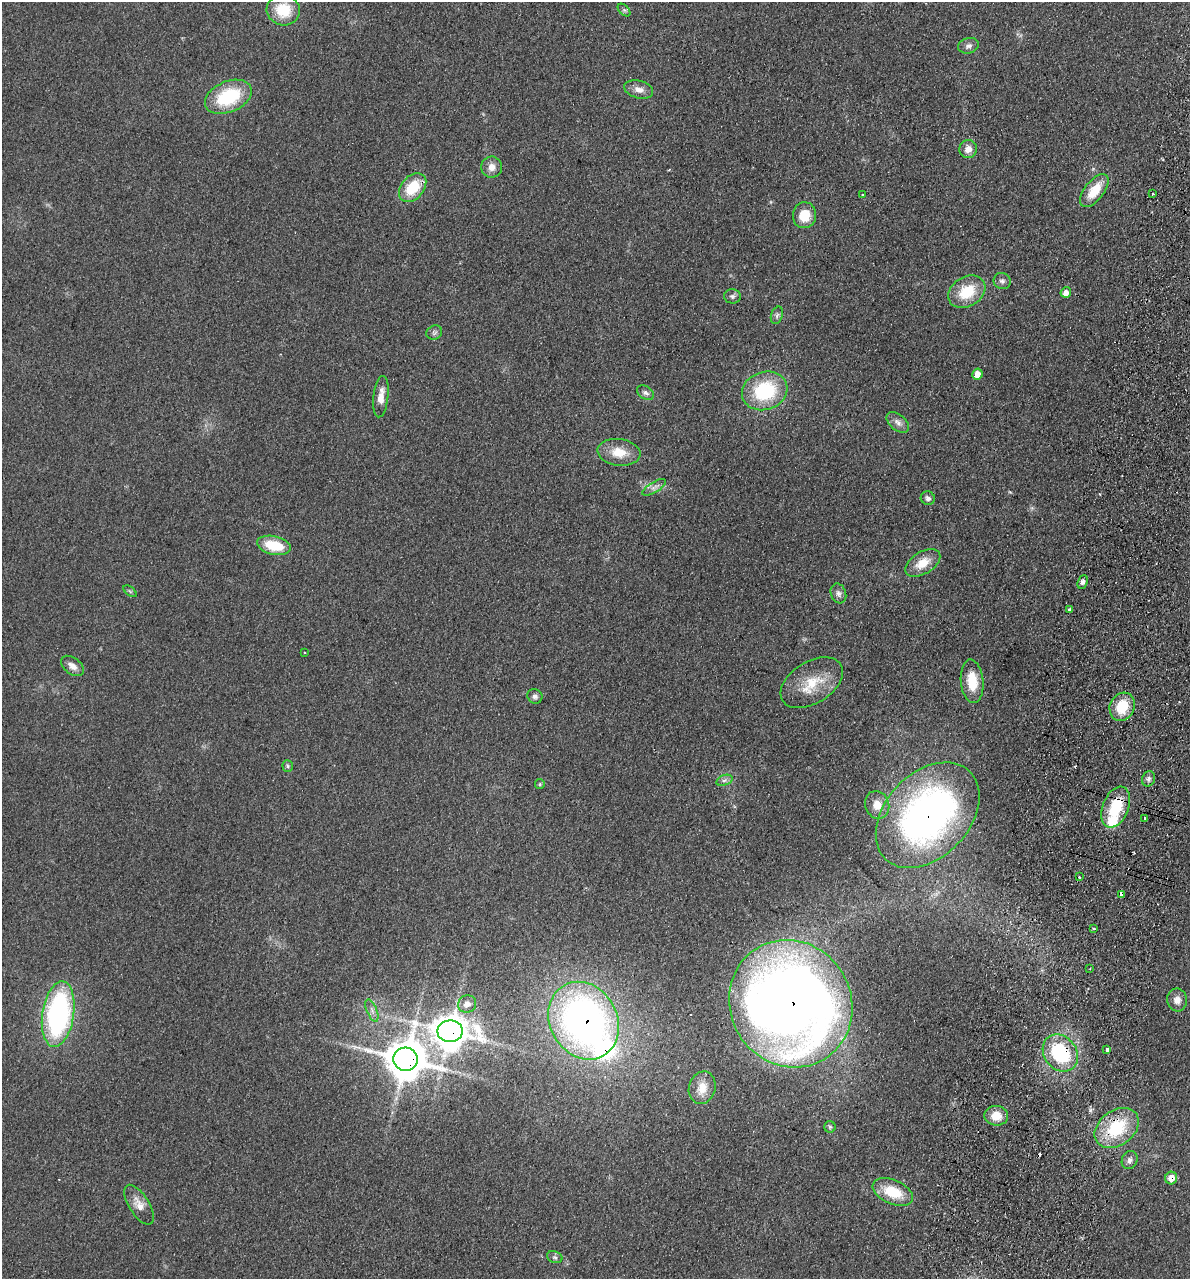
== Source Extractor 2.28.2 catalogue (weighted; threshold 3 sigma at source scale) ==
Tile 10 of 4 x 4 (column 2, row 3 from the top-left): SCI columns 1368-2555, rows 1294-2570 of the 5237 x 5141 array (HDU 1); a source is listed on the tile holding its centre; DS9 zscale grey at full resolution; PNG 1192 x 1281 px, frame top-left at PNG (2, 2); each listed source drawn as its Kron ellipse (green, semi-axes under 4 px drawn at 4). Shown black and unused: <1% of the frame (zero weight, under 2 of 3 exposures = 3% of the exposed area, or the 3 px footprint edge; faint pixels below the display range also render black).
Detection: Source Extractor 2.28.2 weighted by HDU 2 'WHT'; one run over the whole footprint, this tile lists its part. Background 0.191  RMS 0.012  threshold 0.055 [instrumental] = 3 sigma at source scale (4.5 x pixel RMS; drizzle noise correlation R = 1.50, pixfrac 1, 0.05/0.05 arcsec/px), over >= 5 px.
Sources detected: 74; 3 cosmic-ray / hot-pixel residue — neither listed nor drawn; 2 inside a brighter listed object's ellipse — not listed separately; the other 69 listed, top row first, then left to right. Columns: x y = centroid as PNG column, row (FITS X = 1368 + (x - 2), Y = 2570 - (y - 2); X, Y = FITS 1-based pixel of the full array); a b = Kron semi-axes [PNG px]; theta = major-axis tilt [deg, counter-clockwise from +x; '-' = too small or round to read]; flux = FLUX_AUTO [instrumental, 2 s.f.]
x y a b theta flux
283 10 17 15 -12 37
624 10 7 4 -44 2.5
968 46 10 7 14 5.2
639 89 15 8 -14 9.2
228 97 24 15 23 74
968 149 9 8 - 11
492 167 10 10 - 9.4
413 187 16 11 49 39
1094 190 19 9 52 28
1153 194 3 2 - 2.2
863 195 3 2 - 2.3
804 215 13 11 79 26
1002 281 9 8 - 4.2
967 292 20 14 31 40
1066 292 5 5 - 7.9
732 296 8 7 - 3.3
777 315 9 5 71 3.2
434 333 8 7 - 3.1
977 374 6 5 - 13
765 391 23 19 19 88
645 393 9 6 -34 4.2
381 397 21 7 83 13
898 422 13 7 -40 6.8
619 452 21 13 -7 24
654 487 13 5 31 5.2
928 498 7 6 - 4.1
274 545 17 9 -13 39
923 563 19 11 31 21
1083 582 7 4 68 4.2
130 591 8 4 -37 1.9
838 593 10 7 -71 5.1
1069 609 3 3 - 4.2
305 653 3 2 - 1.3
72 666 13 8 -37 8.4
972 681 22 11 -85 31
812 683 34 21 32 41
535 696 8 7 - 4
1122 707 14 12 63 35
288 766 6 5 - 2
1148 779 8 6 67 3.7
724 780 8 5 20 3.3
540 784 5 4 - 1.5
877 805 14 12 -67 16
1116 807 21 13 68 50
928 815 61 42 47 510
1145 818 3 3 - 7.6
1079 877 3 3 - 1.4
1121 895 4 3 - 9.4
1093 929 3 2 - 1.5
1090 969 3 2 - 1
1177 1000 11 10 - 9.2
467 1004 9 8 - 7.6
791 1004 65 60 -59 1500
372 1010 12 5 -67 5.3
58 1014 33 16 81 250
584 1021 40 33 -61 570
450 1031 12 11 - 2100
1107 1049 3 3 - 30
1060 1053 20 16 -52 91
406 1059 12 11 - 3900
702 1088 16 13 74 17
996 1116 12 10 -4 19
830 1127 6 6 - 2.2
1117 1128 24 17 36 67
1130 1160 9 7 64 4.9
1171 1178 6 6 - 13
893 1192 21 12 -24 38
139 1205 23 10 -58 14
555 1257 8 6 -21 2.9
Overlapping masked pixels (flux is a lower limit): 10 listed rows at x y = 1116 807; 928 815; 1121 895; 791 1004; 584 1021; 450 1031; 1060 1053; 406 1059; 1117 1128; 1171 1178